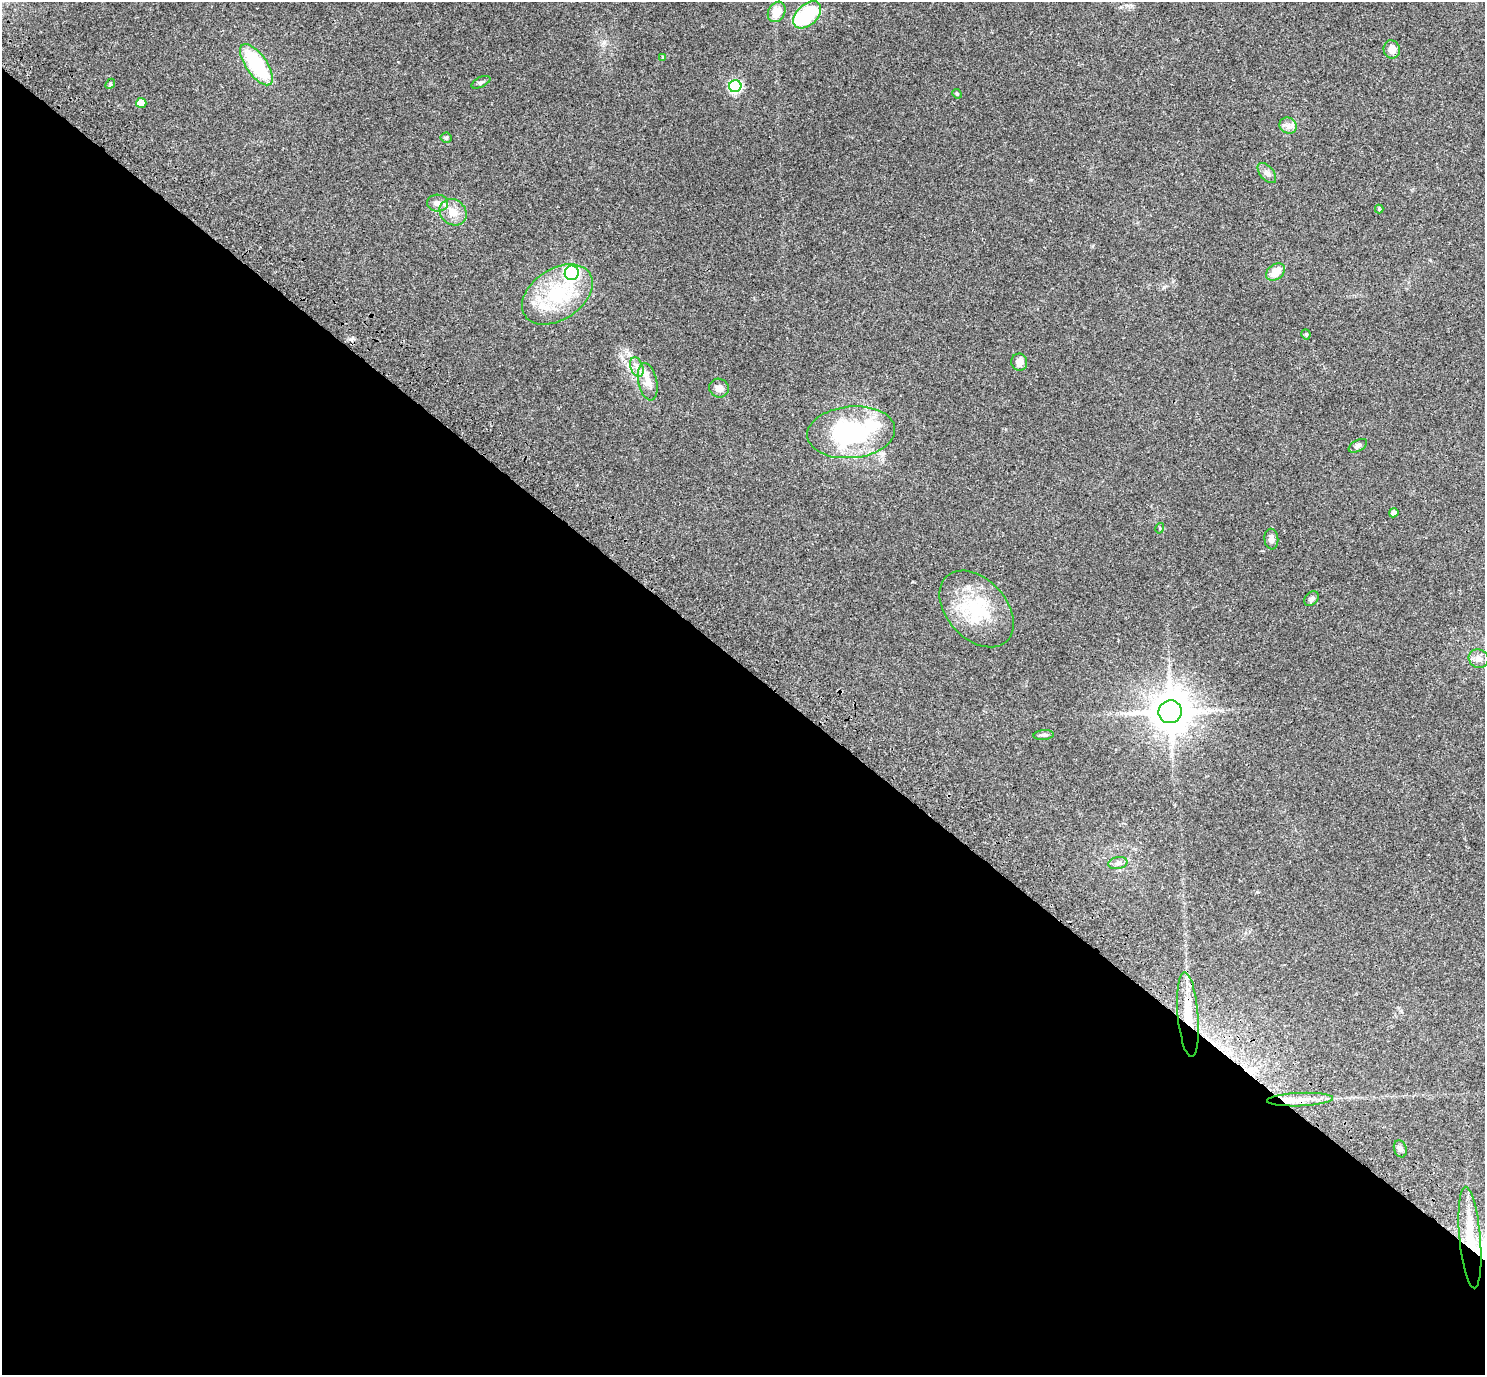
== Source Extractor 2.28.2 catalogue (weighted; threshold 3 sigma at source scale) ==
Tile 14 of 4 x 4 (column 2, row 4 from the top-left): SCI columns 1638-3120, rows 410-1782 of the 6233 x 6246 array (HDU 1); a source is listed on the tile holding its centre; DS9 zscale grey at full resolution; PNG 1487 x 1377 px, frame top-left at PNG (2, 2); each listed source drawn as its Kron ellipse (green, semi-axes under 4 px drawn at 4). Shown black and unused: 52% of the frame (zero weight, under 3 of 4 exposures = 9% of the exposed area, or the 3 px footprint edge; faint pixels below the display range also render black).
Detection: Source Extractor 2.28.2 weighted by HDU 2 'WHT'; one run over the whole footprint, this tile lists its part. Background 0.203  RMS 0.0077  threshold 0.0348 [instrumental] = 3 sigma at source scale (4.5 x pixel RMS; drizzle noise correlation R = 1.50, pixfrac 1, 0.0396/0.0396 arcsec/px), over >= 5 px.
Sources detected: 43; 1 inside a brighter object's white glare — neither listed nor drawn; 3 inside a brighter listed object's ellipse — not listed separately; the other 39 listed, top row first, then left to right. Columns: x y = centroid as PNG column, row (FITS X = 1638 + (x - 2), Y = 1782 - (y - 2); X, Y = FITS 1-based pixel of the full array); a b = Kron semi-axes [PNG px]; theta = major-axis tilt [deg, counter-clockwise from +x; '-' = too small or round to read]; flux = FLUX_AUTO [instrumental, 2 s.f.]
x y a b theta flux
777 12 11 8 61 11
807 15 16 10 44 47
1392 49 9 8 - 5.5
663 57 4 4 - 0.84
256 65 24 10 -55 53
481 82 10 5 26 1.7
110 84 5 4 - 0.99
735 86 6 6 - 80
957 94 5 4 - 0.89
141 103 5 5 - 13
1288 126 9 8 - 3.5
446 138 5 5 - 1.1
1267 173 12 6 -51 3.2
438 203 10 8 -2 3.9
1379 209 4 4 - 0.61
453 212 14 12 -43 8.6
1276 272 10 7 39 11
572 273 7 7 - 100
557 294 39 25 34 53
1306 334 5 4 - 1.4
1019 362 8 8 - 5.3
637 367 10 6 -69 3.7
648 382 19 9 -77 6.9
719 388 10 9 - 4.5
851 432 44 26 5 91
1358 446 10 5 29 2.3
1394 513 5 4 - 3.6
1160 528 5 3 - 0.74
1271 539 10 7 -84 2.9
1312 599 8 6 46 2.1
977 609 44 29 -47 46
1479 659 10 9 - 4.7
1170 712 12 11 - 2100
1044 735 10 5 4 1.8
1118 863 9 6 10 2.4
1188 1015 42 10 -85 25
1300 1100 33 6 2 11
1400 1149 9 6 -71 2.1
1470 1238 51 10 -85 26
Overlapping masked pixels (flux is a lower limit): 2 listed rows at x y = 1188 1015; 1470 1238
Unlisted compact peaks at least as high as the median listed source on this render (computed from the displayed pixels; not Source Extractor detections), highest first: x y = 1164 287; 1031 180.